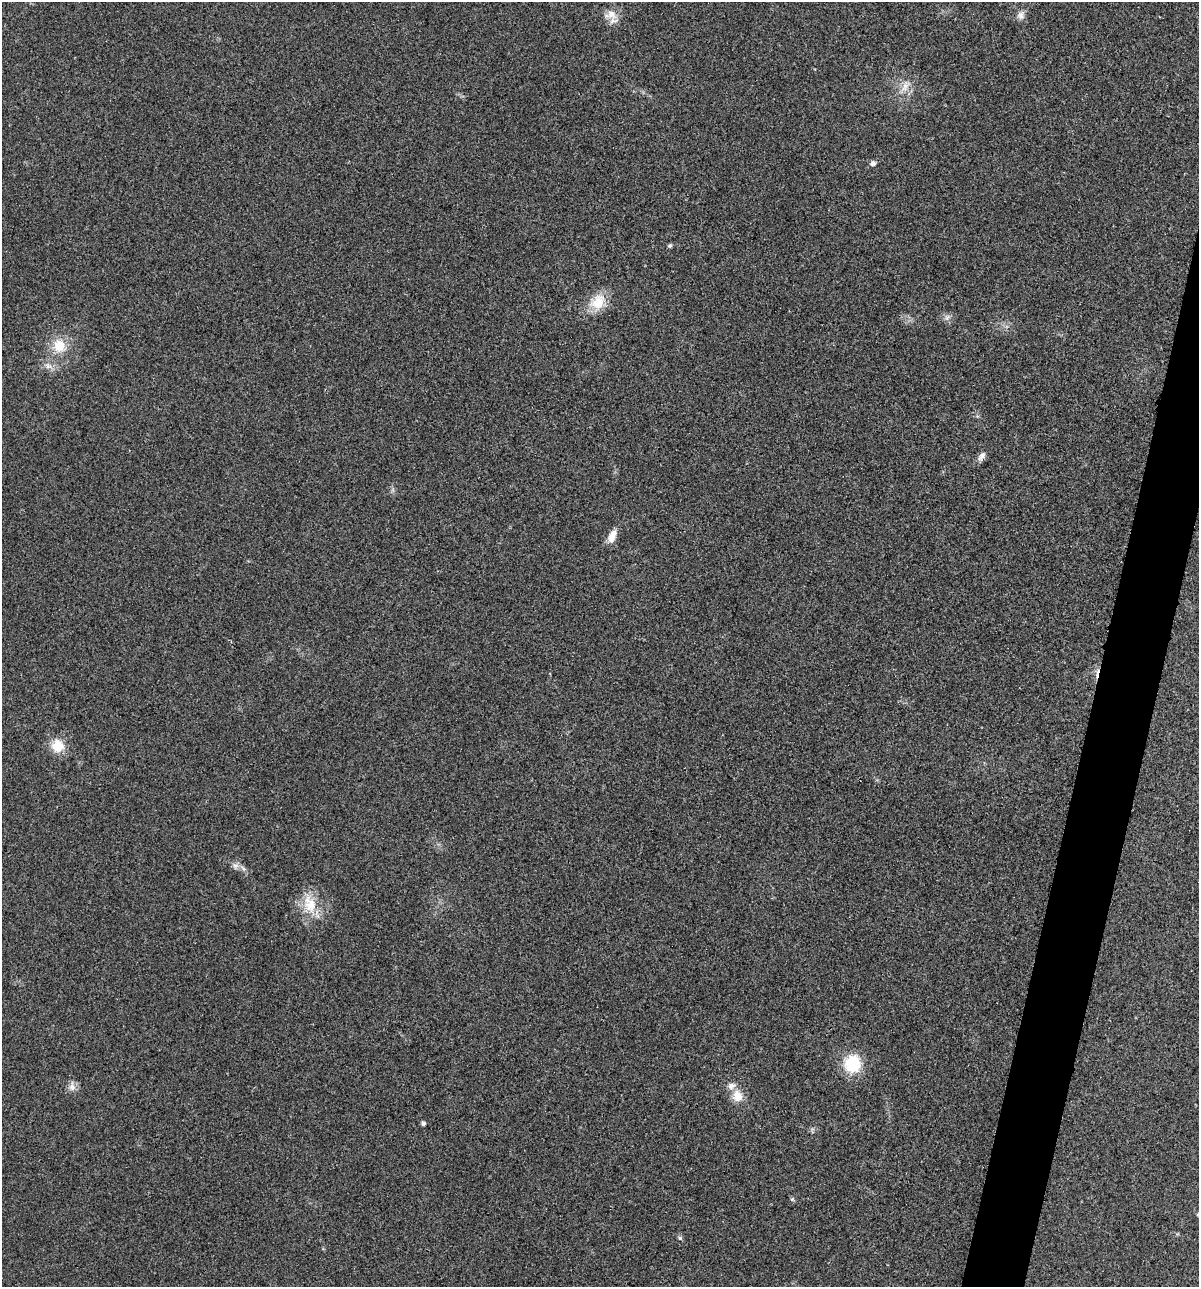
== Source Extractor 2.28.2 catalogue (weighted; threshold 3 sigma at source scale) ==
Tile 10 of 4 x 4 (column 2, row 3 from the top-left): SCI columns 1327-2523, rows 1294-2578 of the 5170 x 5154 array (HDU 1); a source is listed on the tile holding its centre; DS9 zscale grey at full resolution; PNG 1201 x 1289 px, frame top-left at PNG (2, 2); no overlay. Shown black and unused: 4% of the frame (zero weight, under 3 of 4 exposures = <1% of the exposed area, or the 3 px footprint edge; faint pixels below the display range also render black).
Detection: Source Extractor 2.28.2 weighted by HDU 2 'WHT'; one run over the whole footprint, this tile lists its part. Background 0.0252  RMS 0.0059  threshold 0.0267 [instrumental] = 3 sigma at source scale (4.5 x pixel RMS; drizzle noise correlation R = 1.50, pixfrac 1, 0.05/0.05 arcsec/px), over >= 5 px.
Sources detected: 22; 1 cosmic-ray / hot-pixel residue — not listed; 2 inside a brighter listed object's ellipse — not listed separately; the other 19 listed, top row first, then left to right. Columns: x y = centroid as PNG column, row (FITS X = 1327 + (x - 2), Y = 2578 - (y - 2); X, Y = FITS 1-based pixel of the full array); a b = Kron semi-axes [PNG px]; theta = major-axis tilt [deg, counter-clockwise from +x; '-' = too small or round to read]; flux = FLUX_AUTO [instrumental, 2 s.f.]
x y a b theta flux
611 14 15 10 -48 5.7
1021 15 11 8 80 2.8
905 87 13 6 79 3.8
873 163 5 5 - 2.2
670 246 6 5 - 0.97
598 302 23 16 56 12
947 318 9 4 58 1.5
59 346 16 15 - 12
982 456 13 8 50 2.8
613 535 16 8 58 4.9
57 746 14 13 - 11
235 865 7 5 -1 1.8
310 904 26 16 -72 14
852 1064 17 16 - 24
72 1087 10 8 -79 2.9
737 1096 13 11 -72 7.6
423 1123 4 4 - 1.7
792 1199 6 3 18 0.67
680 1238 6 4 -47 0.9